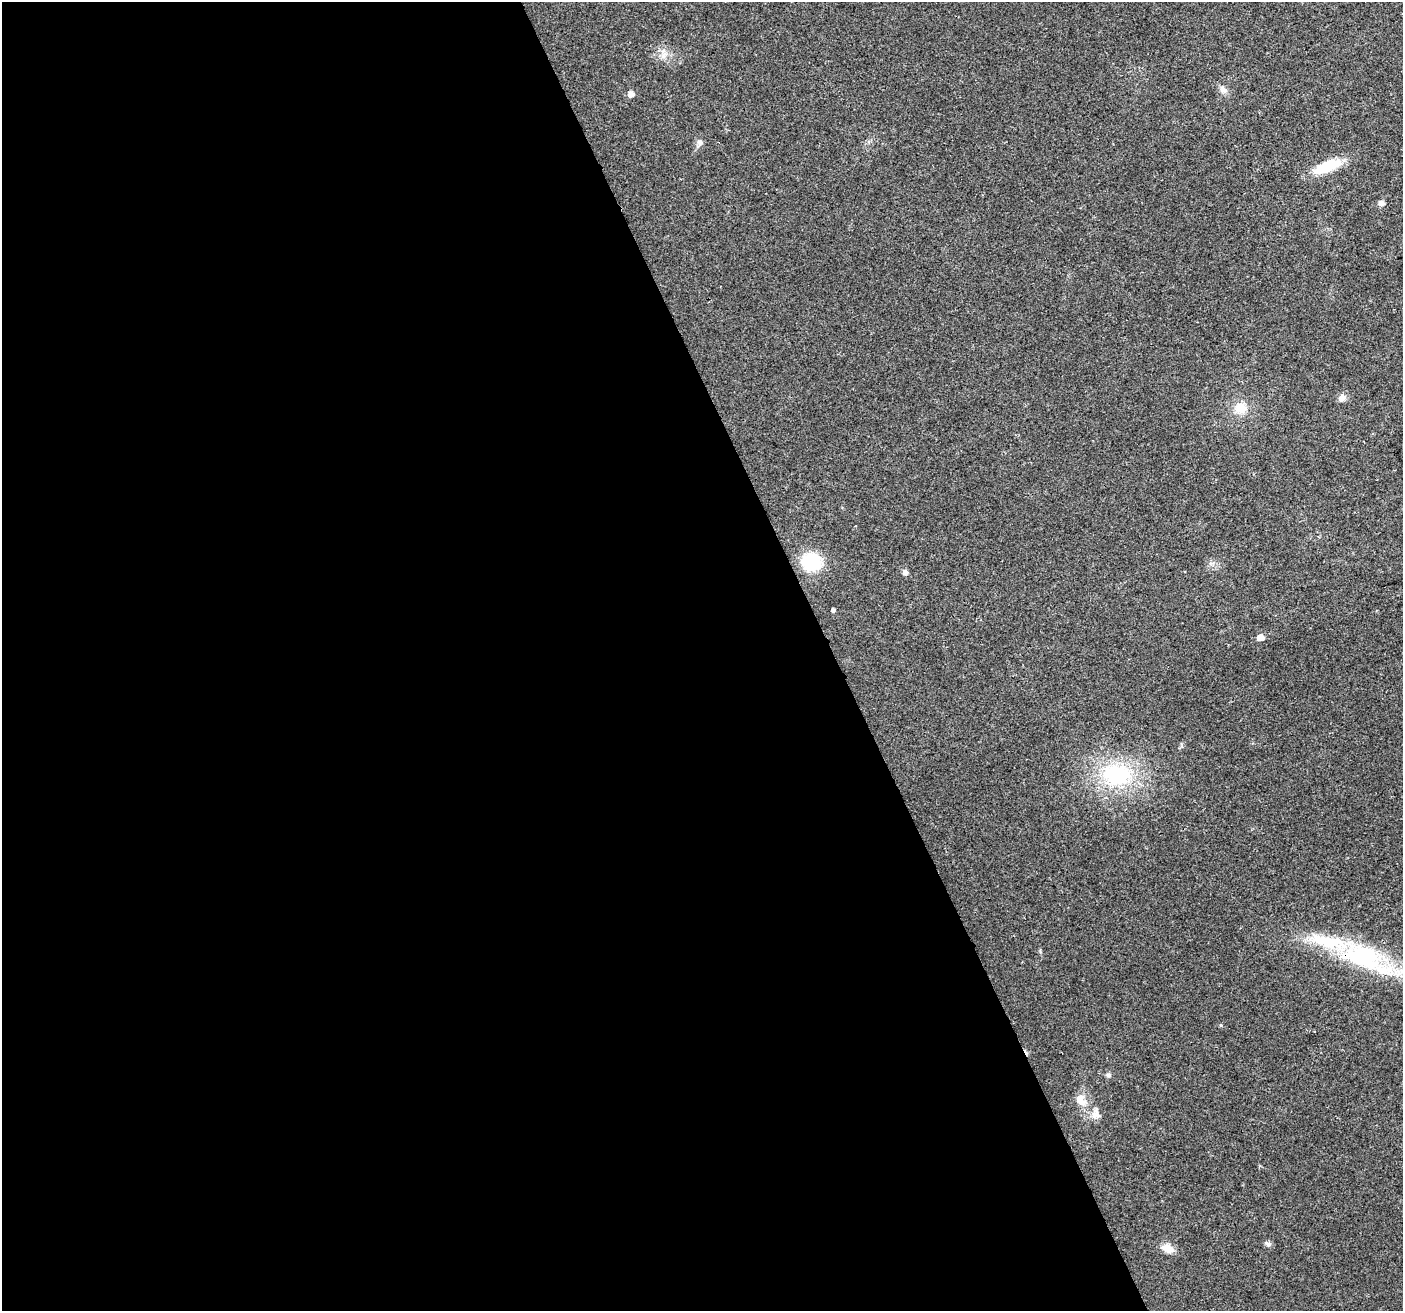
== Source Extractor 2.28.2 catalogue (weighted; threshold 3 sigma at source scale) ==
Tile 9 of 4 x 4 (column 1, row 3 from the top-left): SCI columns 3-1403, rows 1451-2759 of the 5607 x 5461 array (HDU 1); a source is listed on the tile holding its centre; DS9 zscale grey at full resolution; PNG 1405 x 1313 px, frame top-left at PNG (2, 2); no overlay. Shown black and unused: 59% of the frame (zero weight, under 2 of 3 exposures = <1% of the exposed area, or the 3 px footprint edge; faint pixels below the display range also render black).
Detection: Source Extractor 2.28.2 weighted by HDU 2 'WHT'; one run over the whole footprint, this tile lists its part. Background 0.0293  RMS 0.0063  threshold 0.0285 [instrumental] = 3 sigma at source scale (4.5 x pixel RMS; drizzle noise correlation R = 1.50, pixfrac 1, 0.0396/0.0396 arcsec/px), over >= 5 px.
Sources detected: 22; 2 inside a brighter listed object's ellipse — not listed separately; the other 20 listed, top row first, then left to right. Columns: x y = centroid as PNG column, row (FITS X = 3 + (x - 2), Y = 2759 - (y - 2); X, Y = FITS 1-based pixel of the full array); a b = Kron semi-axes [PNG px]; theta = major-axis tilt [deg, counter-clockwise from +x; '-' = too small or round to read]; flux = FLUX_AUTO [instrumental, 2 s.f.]
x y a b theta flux
664 56 11 4 67 2.2
1223 89 13 8 -42 3.3
631 94 5 5 - 3.9
700 143 10 7 86 2.3
1327 167 30 11 22 23
1381 203 6 5 - 2.8
1342 398 10 9 - 3.3
1241 408 17 16 - 10
811 562 19 17 -17 32
905 572 8 7 - 1.8
833 610 4 3 - 9.4
1260 637 6 5 - 5.6
1117 774 31 23 -6 58
1363 956 59 31 -18 72
1221 1025 5 3 - 0.6
1108 1075 7 6 - 1.4
1080 1100 19 11 -58 7.5
1096 1114 14 12 -82 5.1
1268 1244 8 7 - 1.9
1168 1248 16 9 -26 6.5
Overlapping masked pixels (flux is a lower limit): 1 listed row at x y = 1363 956